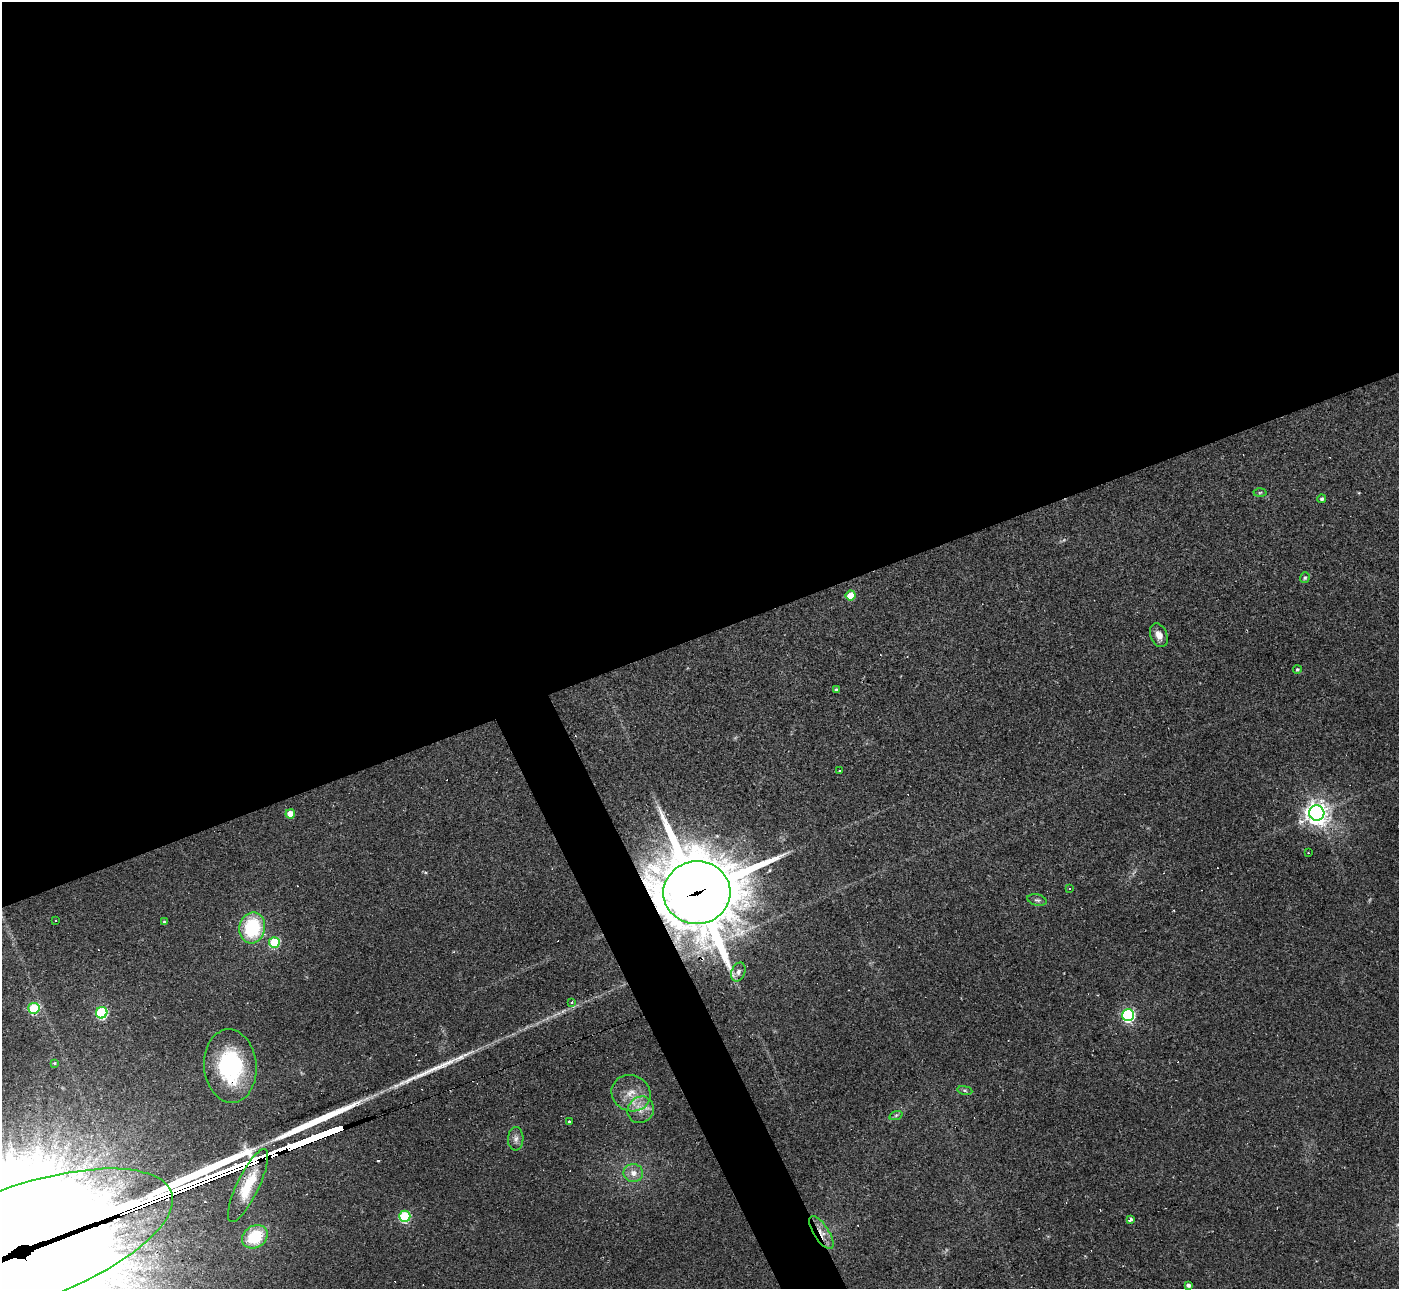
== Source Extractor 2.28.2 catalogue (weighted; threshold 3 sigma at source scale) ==
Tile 2 of 4 x 4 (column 2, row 1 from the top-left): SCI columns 1398-2794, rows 4009-5295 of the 5588 x 5575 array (HDU 1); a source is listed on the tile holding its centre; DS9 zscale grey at full resolution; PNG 1401 x 1291 px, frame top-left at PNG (2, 2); each listed source drawn as its Kron ellipse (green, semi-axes under 4 px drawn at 4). Shown black and unused: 52% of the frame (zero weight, under 2 of 3 exposures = <1% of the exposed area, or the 3 px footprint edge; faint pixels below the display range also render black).
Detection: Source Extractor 2.28.2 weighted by HDU 2 'WHT'; one run over the whole footprint, this tile lists its part. Background 0.0708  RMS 0.0057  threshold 0.0254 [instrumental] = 3 sigma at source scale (4.5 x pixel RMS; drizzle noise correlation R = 1.50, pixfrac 1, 0.05/0.05 arcsec/px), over >= 5 px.
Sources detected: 56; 12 cosmic-ray / hot-pixel residue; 4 long thin detections or spike segments (spike, bleed or trail) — neither listed nor drawn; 1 inside a brighter listed object's ellipse — not listed separately; the other 39 listed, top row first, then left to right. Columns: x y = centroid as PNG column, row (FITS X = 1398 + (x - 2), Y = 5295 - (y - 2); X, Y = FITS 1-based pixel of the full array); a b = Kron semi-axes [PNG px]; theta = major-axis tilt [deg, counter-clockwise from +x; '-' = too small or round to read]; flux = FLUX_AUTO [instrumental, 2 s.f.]
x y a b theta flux
1260 493 6 4 2 0.87
1322 499 4 4 - 1.2
1305 578 5 4 - 0.94
850 595 5 5 - 9.6
1159 635 12 8 -68 4.3
1297 669 4 4 - 1
836 690 3 3 - 0.97
839 771 2 2 - 0.56
1317 813 8 7 - 490
290 814 5 4 - 9.8
1308 853 3 2 - 0.45
1069 888 3 3 - 0.55
697 893 33 31 3 5500
1037 900 10 5 -14 1.5
55 920 2 2 - 0.44
164 922 4 3 - 0.94
252 928 15 13 78 37
274 942 5 5 - 38
738 972 10 6 67 2.2
572 1002 4 3 - 0.86
34 1008 5 5 - 43
102 1013 6 5 - 58
1128 1015 6 6 - 100
54 1063 4 3 - 0.63
230 1066 37 26 -85 58
965 1090 7 4 -9 0.95
631 1093 20 18 -25 11
641 1110 14 12 49 6.8
896 1115 7 4 19 1.1
569 1122 3 3 - 2.2
516 1139 12 7 89 2.7
633 1173 10 9 - 4.5
248 1186 40 11 64 19
405 1216 5 5 - 50
1130 1220 4 3 - 7.9
821 1233 19 7 -57 6.2
255 1237 13 11 34 23
21 1245 159 58 19 70000
1188 1285 4 4 - 1.7
Overlapping masked pixels (flux is a lower limit): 5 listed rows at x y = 697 893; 230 1066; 248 1186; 821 1233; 21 1245
Isophote crosses this tile's border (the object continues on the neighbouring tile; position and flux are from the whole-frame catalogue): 1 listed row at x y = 21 1245